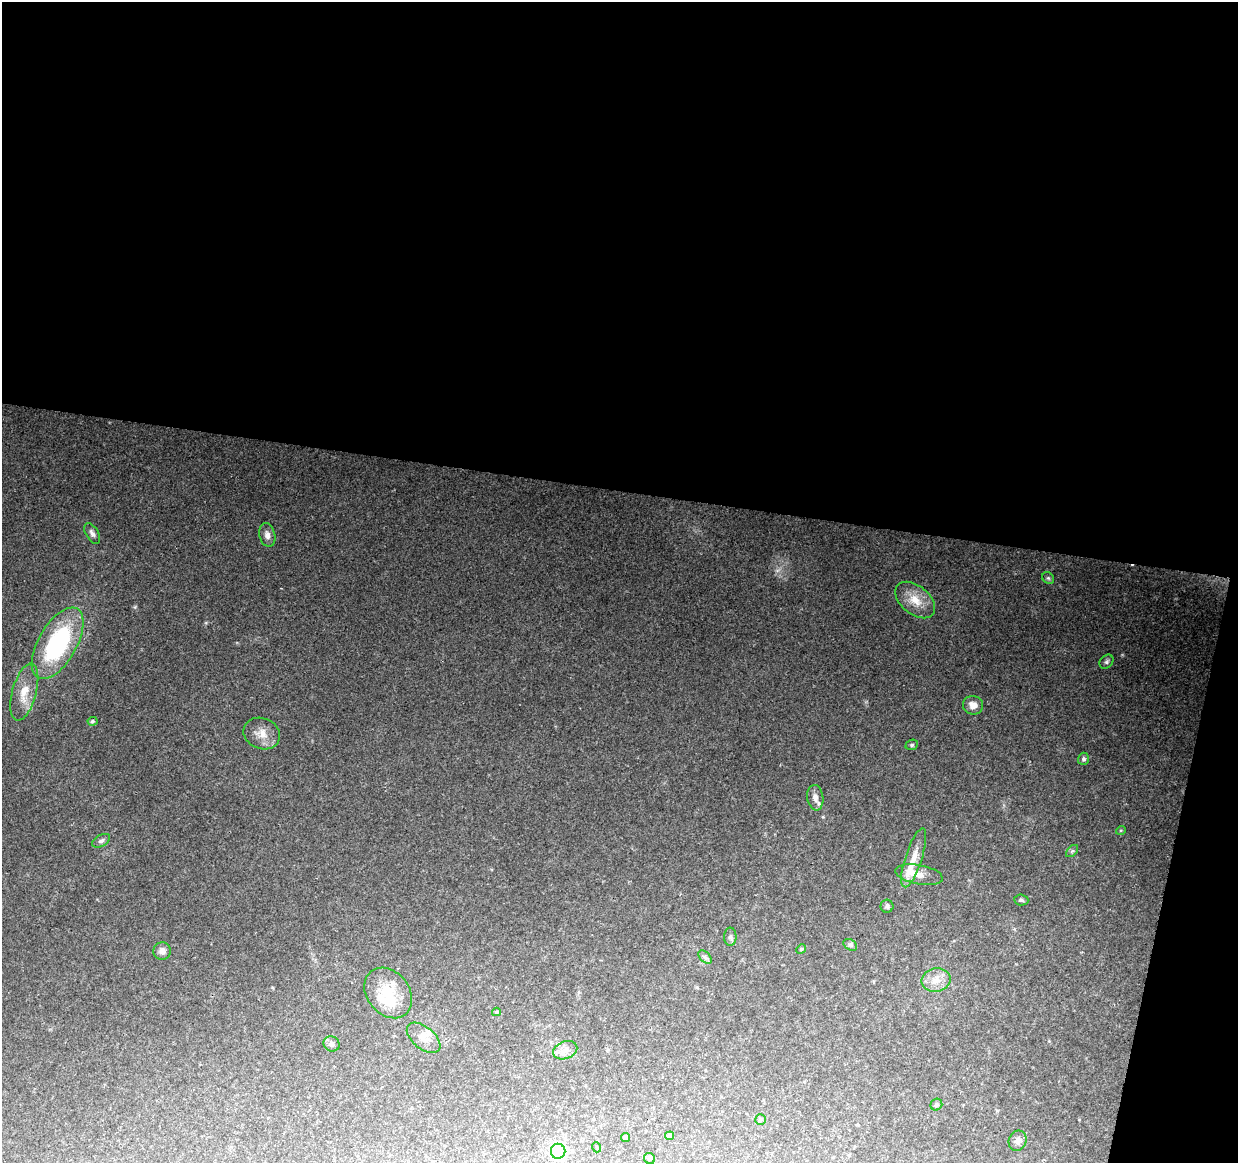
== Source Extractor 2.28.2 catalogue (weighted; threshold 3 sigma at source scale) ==
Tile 4 of 4 x 4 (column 4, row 1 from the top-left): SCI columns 3709-4944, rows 3708-4868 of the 4952 x 5152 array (HDU 1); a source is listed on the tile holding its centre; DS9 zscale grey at full resolution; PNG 1240 x 1165 px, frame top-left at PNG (2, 2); each listed source drawn as its Kron ellipse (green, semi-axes under 4 px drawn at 4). Shown black and unused: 45% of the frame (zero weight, under 2 of 3 exposures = <1% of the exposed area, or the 3 px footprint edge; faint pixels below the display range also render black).
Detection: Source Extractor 2.28.2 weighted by HDU 2 'WHT'; one run over the whole footprint, this tile lists its part. Background 0.153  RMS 0.0099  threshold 0.0447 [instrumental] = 3 sigma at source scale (4.5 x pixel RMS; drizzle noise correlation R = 1.50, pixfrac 1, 0.0396/0.0396 arcsec/px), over >= 5 px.
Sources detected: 43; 2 inside a brighter object's white glare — neither listed nor drawn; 2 inside a brighter listed object's ellipse — not listed separately; the other 39 listed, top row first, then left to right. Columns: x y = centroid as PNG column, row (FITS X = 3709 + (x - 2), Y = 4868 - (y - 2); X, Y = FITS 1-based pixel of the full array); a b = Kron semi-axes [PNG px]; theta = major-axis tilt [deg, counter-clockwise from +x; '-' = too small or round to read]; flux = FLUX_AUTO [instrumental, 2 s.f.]
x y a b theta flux
92 533 11 6 -59 4
267 535 12 8 -76 5.7
1048 578 6 5 - 1.9
915 600 23 14 -39 19
58 643 40 19 60 120
1106 662 8 6 46 2.4
24 692 29 12 74 18
973 705 10 9 - 7.2
92 721 5 4 - 1.5
262 733 19 15 -23 12
912 745 6 5 - 1.7
1083 759 6 5 - 2.2
815 798 13 8 -81 6.8
1121 830 5 3 - 0.97
101 841 10 5 28 2.8
1072 851 7 4 44 1.7
914 858 31 8 72 15
919 875 24 9 -11 10
1021 900 7 5 -5 2.2
887 906 6 6 - 2.3
730 937 9 6 89 2.5
850 945 7 5 -32 2.1
801 949 5 4 - 1.2
162 951 9 9 - 4.7
705 957 8 5 -45 2.6
936 980 15 11 11 12
388 993 27 21 -51 31
496 1012 4 3 - 1.3
424 1038 20 11 -39 10
331 1044 8 7 - 3.6
565 1050 12 8 22 7.4
936 1105 6 5 - 2
761 1119 5 5 - 1.7
669 1136 4 4 - 3.6
626 1137 4 4 - 1.6
1018 1141 10 8 69 4.3
596 1147 5 3 - 0.8
558 1151 7 7 - 180
649 1158 6 5 - 2.5
Unlisted compact peaks at least as high as the median listed source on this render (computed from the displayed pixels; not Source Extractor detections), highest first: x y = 135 607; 206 623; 823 817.